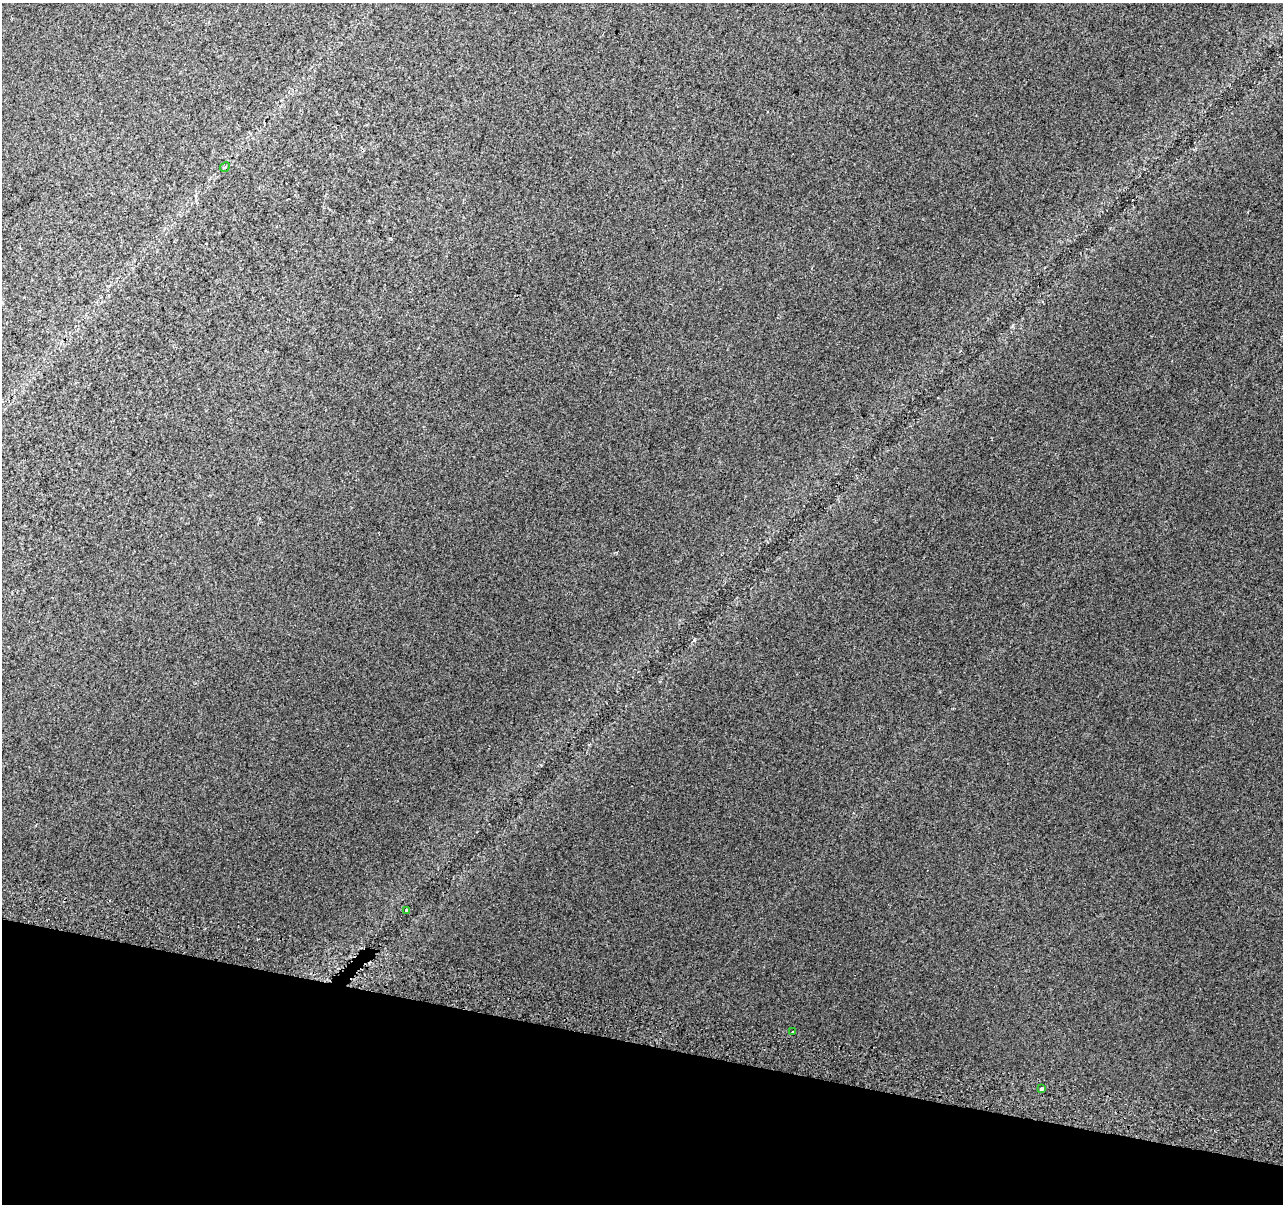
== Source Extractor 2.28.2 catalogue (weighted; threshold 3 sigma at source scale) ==
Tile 15 of 4 x 4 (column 3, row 4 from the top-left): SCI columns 2582-3862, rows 326-1527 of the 5153 x 5395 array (HDU 1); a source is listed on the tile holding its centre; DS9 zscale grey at full resolution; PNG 1285 x 1206 px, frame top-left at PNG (2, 3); each listed source drawn as its Kron ellipse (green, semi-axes under 4 px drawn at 4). Shown black and unused: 13% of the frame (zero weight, under 2 of 3 exposures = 2% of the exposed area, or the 3 px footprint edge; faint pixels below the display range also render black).
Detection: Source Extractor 2.28.2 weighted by HDU 2 'WHT'; one run over the whole footprint, this tile lists its part. Background 0.00743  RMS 0.007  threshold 0.0315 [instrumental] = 3 sigma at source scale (4.5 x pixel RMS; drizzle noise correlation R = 1.50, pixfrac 1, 0.0396/0.0396 arcsec/px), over >= 5 px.
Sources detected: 4; all 4 listed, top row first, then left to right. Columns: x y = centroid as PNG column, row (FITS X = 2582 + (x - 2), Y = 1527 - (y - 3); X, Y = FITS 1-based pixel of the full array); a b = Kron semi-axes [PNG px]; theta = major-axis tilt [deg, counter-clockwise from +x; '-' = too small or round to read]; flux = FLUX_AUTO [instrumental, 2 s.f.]
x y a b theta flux
225 167 5 4 - 0.91
406 911 3 3 - 1.4
792 1032 3 2 - 1.2
1041 1089 3 3 - 24